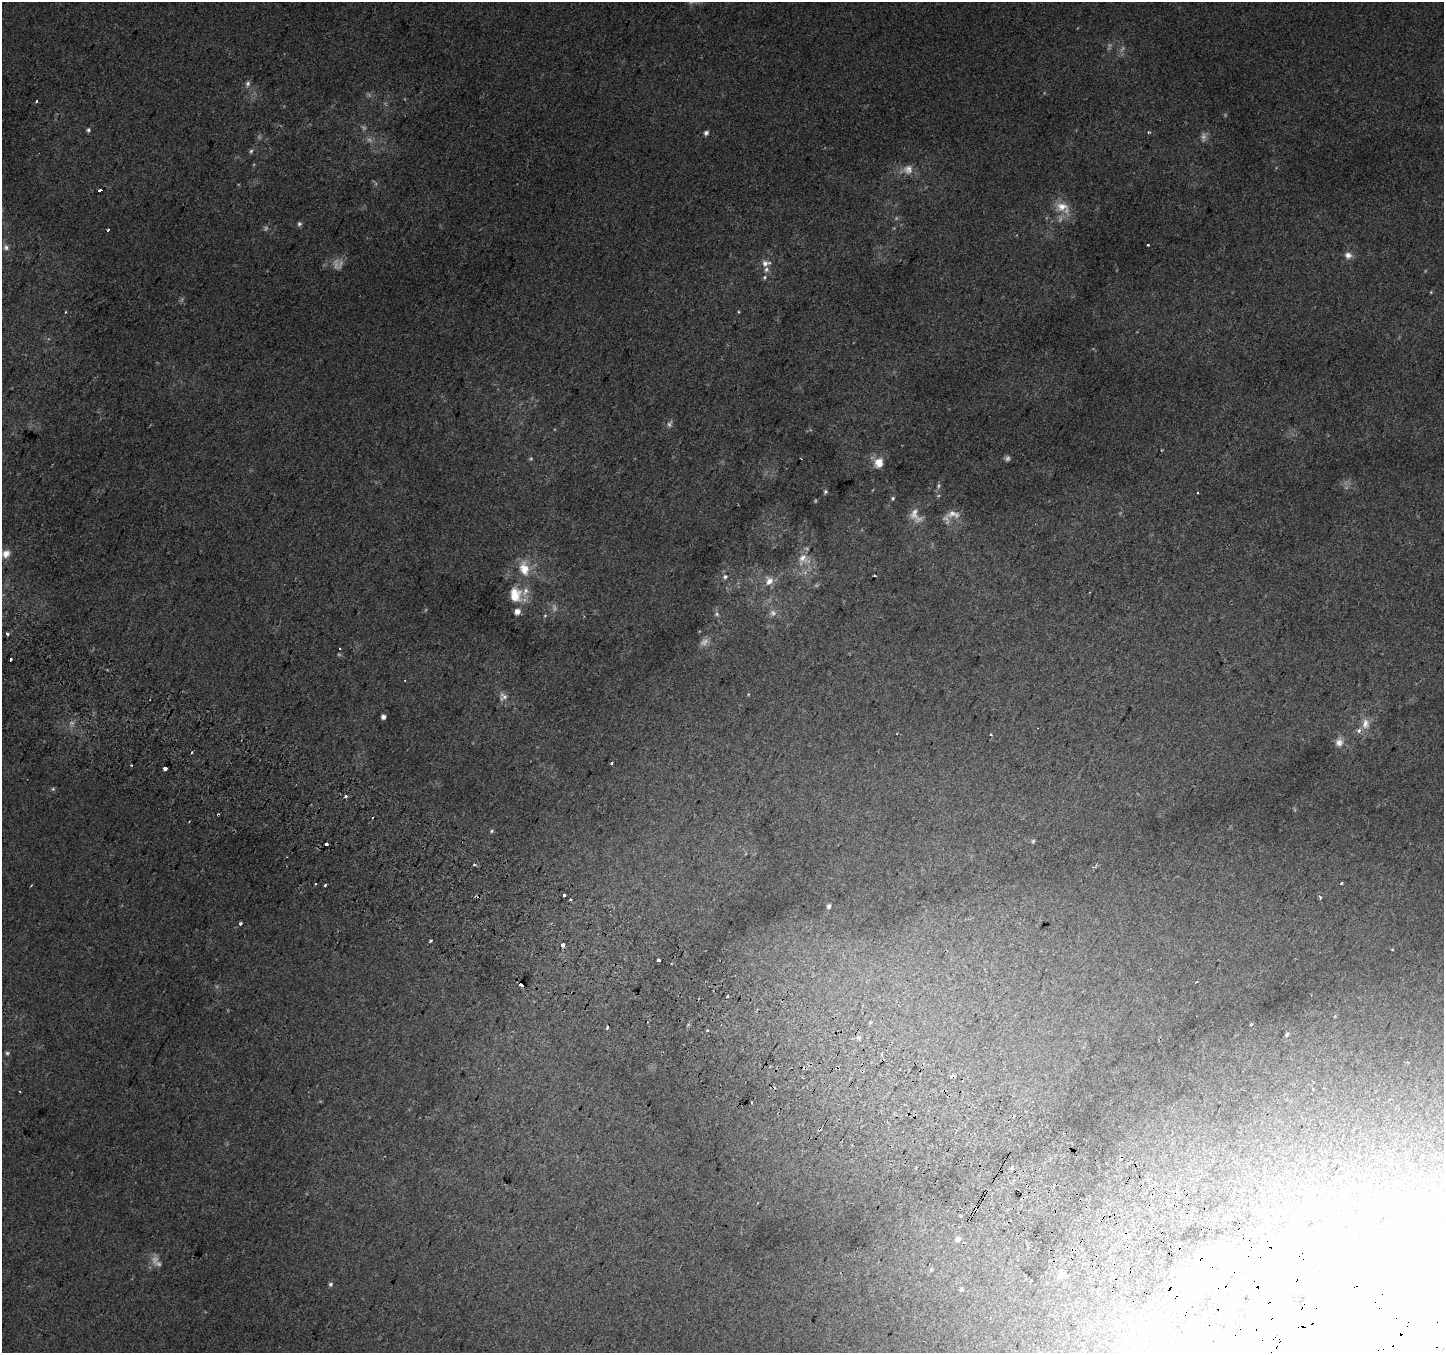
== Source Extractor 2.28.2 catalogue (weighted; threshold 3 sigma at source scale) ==
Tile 6 of 4 x 4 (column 2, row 2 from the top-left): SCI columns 1471-2912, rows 3005-4355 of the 5817 x 5943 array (HDU 1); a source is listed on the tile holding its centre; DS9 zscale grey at full resolution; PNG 1446 x 1355 px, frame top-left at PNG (2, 2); no overlay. Shown black and unused: <1% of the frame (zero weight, under 2 of 3 exposures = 2% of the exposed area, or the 3 px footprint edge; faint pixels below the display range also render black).
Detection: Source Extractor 2.28.2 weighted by HDU 2 'WHT'; one run over the whole footprint, this tile lists its part. Background 0.00904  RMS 0.004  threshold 0.0181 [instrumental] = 3 sigma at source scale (4.5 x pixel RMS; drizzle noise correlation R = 1.50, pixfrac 1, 0.0396/0.0396 arcsec/px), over >= 5 px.
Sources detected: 114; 20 too faint to see at this stretch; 5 inside a brighter object's white glare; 9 cosmic-ray / hot-pixel residue — not listed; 4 inside a brighter listed object's ellipse — not listed separately; the other 76 listed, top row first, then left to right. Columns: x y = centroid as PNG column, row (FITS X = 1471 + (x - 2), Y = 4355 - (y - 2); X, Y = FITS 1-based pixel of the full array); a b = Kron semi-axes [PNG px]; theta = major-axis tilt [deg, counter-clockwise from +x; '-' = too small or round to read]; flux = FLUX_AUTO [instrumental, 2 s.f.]
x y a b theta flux
248 84 9 6 80 1.2
36 101 3 3 - 0.48
88 130 5 5 - 0.81
1148 132 5 3 - 0.39
706 133 5 5 - 1.1
251 151 5 5 - 0.68
100 190 4 3 - 3.5
1063 207 23 14 -30 6.8
299 224 6 6 - 0.84
108 230 3 3 - 0.8
1147 245 3 2 - 0.54
6 247 8 7 - 1.4
1348 255 9 7 -24 2.1
766 263 12 7 9 2.3
765 277 5 5 - 0.61
1431 292 5 4 - 0.37
531 459 6 5 - 0.56
879 463 13 11 67 4.8
825 492 6 5 - 0.73
1197 492 3 2 - 0.41
893 498 5 5 - 0.63
6 554 11 9 48 2.6
803 559 18 13 70 5.4
524 568 21 13 -76 7.9
874 575 3 3 - 0.63
725 577 7 6 - 1.2
769 581 13 10 72 3.3
516 595 21 17 -59 9.3
773 613 9 9 - 1.8
717 614 6 5 - 0.8
545 615 5 3 - 0.41
7 634 3 3 - 1.7
11 659 3 3 - 2.5
503 697 12 11 - 2.3
383 717 4 4 - 1.9
1365 724 14 10 85 3.7
991 735 3 2 - 0.5
1339 742 11 10 - 2.6
612 763 3 3 - 1.3
165 768 3 3 - 9.9
53 789 5 4 - 0.55
345 796 3 3 - 1.8
218 815 3 3 - 0.99
492 831 6 4 29 0.55
1033 841 5 5 - 0.55
326 844 3 3 - 9.2
1342 883 3 2 - 0.59
325 886 3 3 - 2.3
564 895 3 3 - 1.2
1320 897 4 3 - 0.93
829 906 5 4 - 1.1
240 924 4 3 - 0.71
430 941 3 3 - 0.82
562 945 3 3 - 17
658 960 3 3 - 4.1
522 985 5 3 - 3.6
727 996 4 3 - 0.41
870 1022 5 4 - 0.48
1251 1024 4 3 - 0.69
607 1027 4 3 - 2.3
707 1030 3 3 - 0.66
1287 1034 6 5 - 0.82
859 1037 6 4 18 0.72
7 1053 6 6 - 0.75
882 1054 4 3 - 0.66
1106 1164 3 2 - 0.68
1012 1168 3 3 - 1.9
1171 1204 4 3 - 3.1
976 1210 3 3 - 1.4
958 1239 7 6 - 1.6
931 1270 6 4 74 0.69
1061 1275 8 7 - 1.9
1032 1281 2 2 - 0.36
330 1284 5 5 - 0.75
961 1289 5 5 - 0.67
1214 1311 4 3 - 1.3
Overlapping masked pixels (flux is a lower limit): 3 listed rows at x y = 218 815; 522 985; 976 1210